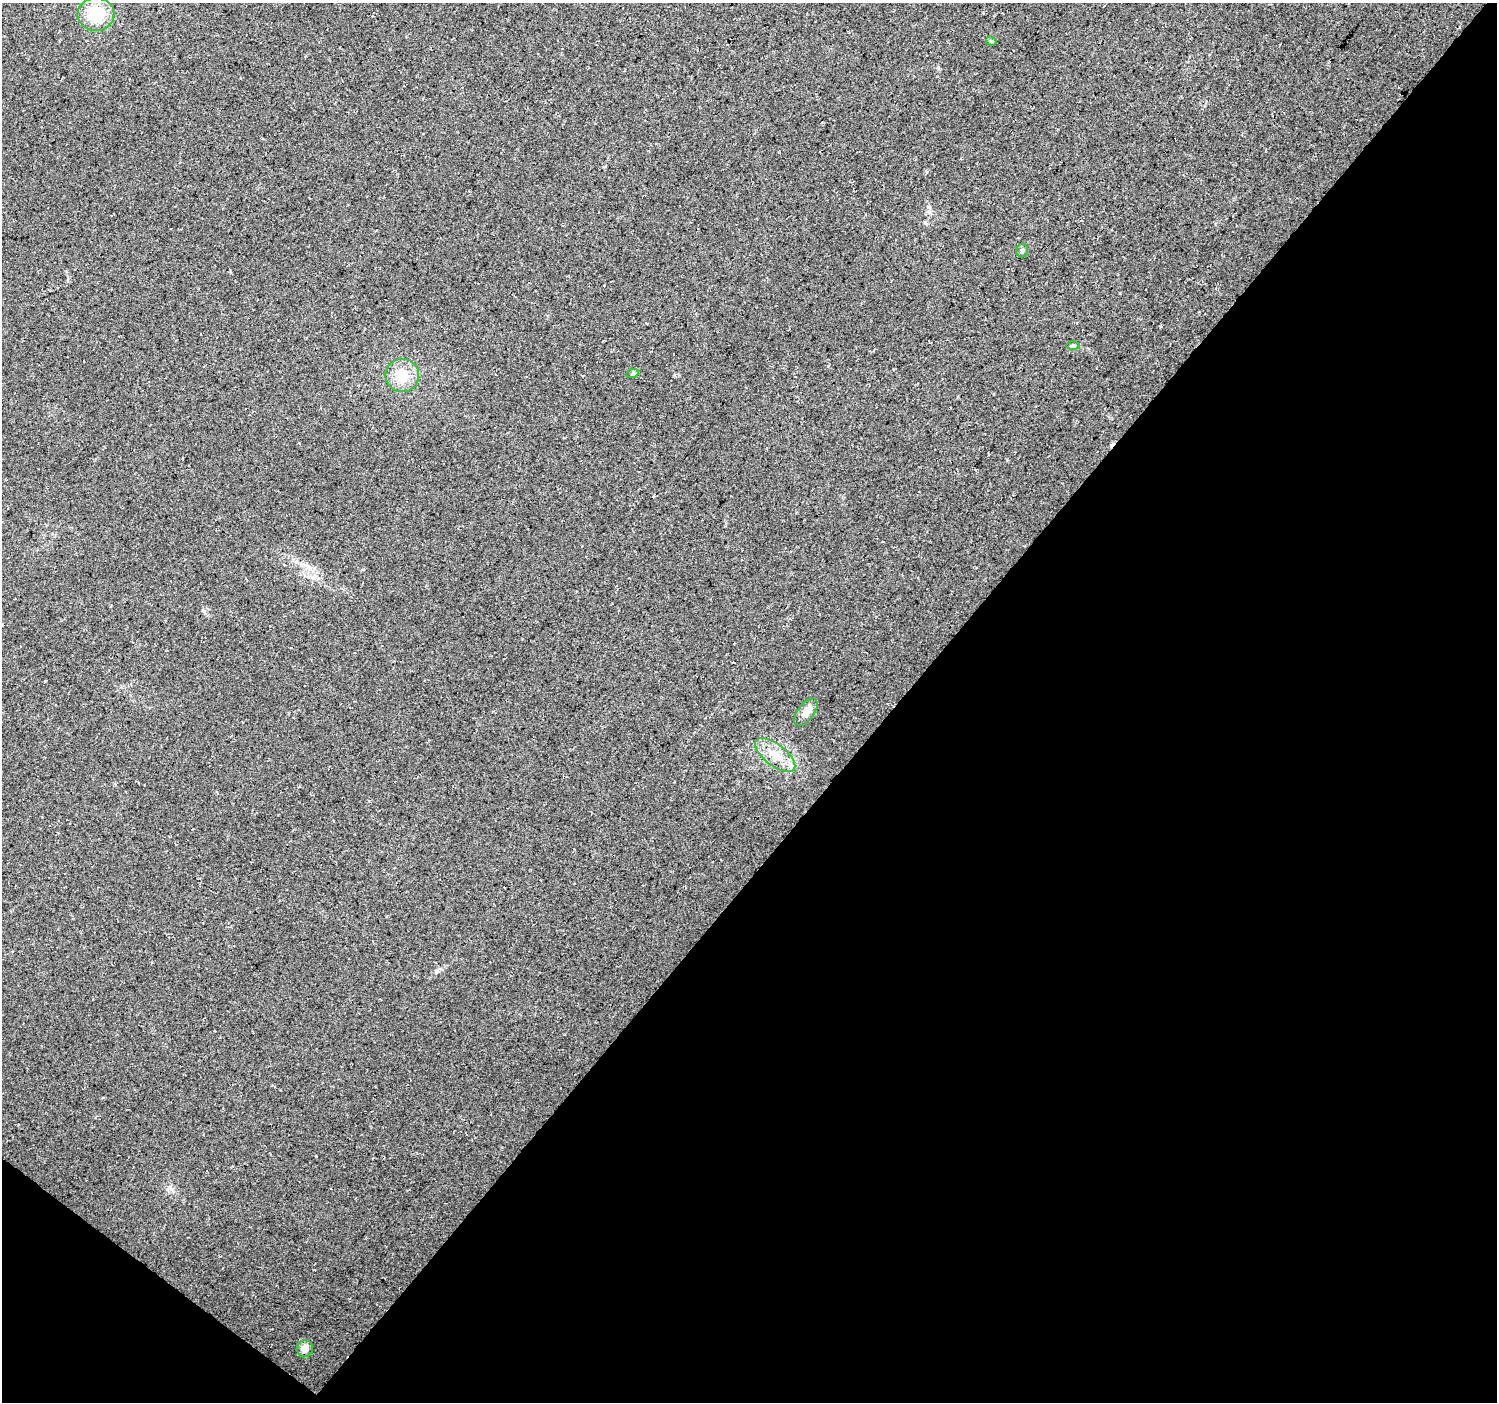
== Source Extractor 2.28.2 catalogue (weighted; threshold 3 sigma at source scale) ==
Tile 15 of 4 x 4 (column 3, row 4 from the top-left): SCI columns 2990-4484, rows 175-1574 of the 5985 x 6016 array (HDU 1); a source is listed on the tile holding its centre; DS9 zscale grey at full resolution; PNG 1499 x 1404 px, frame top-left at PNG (2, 3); each listed source drawn as its Kron ellipse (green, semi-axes under 4 px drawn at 4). Shown black and unused: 42% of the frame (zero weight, under 3 of 4 exposures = <1% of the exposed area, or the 3 px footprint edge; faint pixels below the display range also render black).
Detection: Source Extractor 2.28.2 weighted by HDU 2 'WHT'; one run over the whole footprint, this tile lists its part. Background 0.05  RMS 0.0084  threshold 0.0379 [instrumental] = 3 sigma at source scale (4.5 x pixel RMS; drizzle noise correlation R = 1.50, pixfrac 1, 0.0396/0.0396 arcsec/px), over >= 5 px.
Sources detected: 9; all 9 listed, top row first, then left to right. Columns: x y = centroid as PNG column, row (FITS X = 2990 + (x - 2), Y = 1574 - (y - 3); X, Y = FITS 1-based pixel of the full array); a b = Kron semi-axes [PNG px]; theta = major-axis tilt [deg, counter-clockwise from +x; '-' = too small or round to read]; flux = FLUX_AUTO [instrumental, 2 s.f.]
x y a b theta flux
96 14 18 16 0 29
991 41 5 4 - 1.2
1022 250 7 6 - 1.9
1073 346 6 4 1 1.3
632 374 6 4 19 1.2
402 375 17 16 - 20
806 712 16 8 53 7.8
775 755 24 10 -37 15
305 1348 9 8 - 6.6